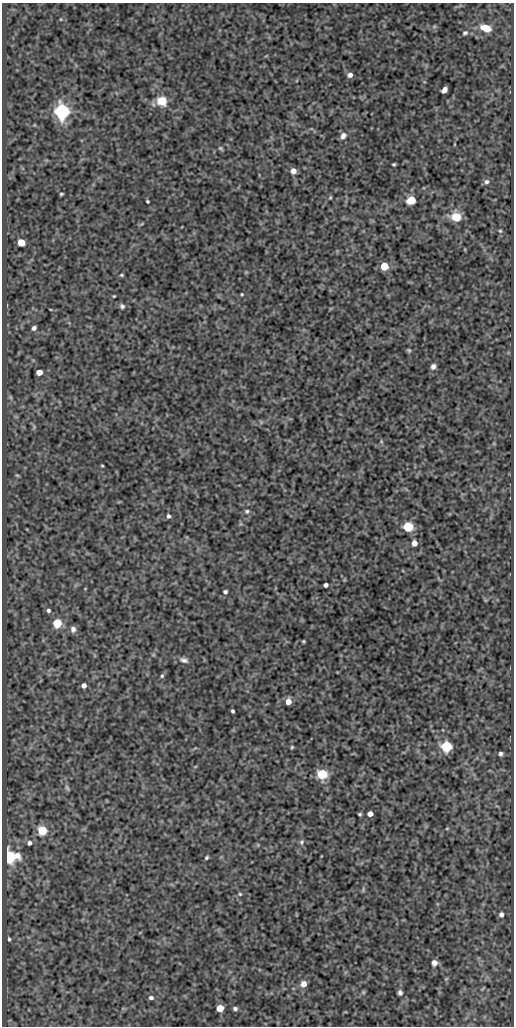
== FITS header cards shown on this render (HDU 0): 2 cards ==
NAXIS1  =                  512
NAXIS2  =                 1024

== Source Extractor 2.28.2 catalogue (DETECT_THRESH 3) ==
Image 512 x 1024 px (HDU 0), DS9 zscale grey, 1 PNG px = 1 image px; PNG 516 x 1028 px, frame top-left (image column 1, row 1024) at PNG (2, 3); no overlay
Background 82.5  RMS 0.54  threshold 1.63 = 3 sigma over >= 5 px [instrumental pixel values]
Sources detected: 77; all 77 listed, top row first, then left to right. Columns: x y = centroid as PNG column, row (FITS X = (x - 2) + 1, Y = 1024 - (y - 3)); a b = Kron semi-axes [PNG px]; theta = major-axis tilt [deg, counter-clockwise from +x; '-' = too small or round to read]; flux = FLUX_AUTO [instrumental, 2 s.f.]
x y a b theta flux
434 26 6 5 - 59
486 28 12 8 -19 600
465 33 8 6 28 100
350 75 6 5 - 160
444 90 6 4 53 210
162 101 10 9 - 700
62 112 6 6 - 15000
343 136 8 6 59 180
221 148 6 4 -39 54
394 164 3 3 - 50
293 171 5 5 - 270
486 182 7 7 - 120
61 194 4 3 - 51
330 197 5 3 - 42
411 200 6 5 - 1400
147 201 3 3 - 48
456 217 10 9 - 720
500 231 5 4 - 54
21 242 5 5 - 920
384 266 5 5 - 1500
246 272 5 4 - 36
121 275 5 3 - 48
242 294 3 3 - 38
114 296 3 3 - 34
122 306 6 6 - 97
34 328 5 4 - 120
409 350 6 4 -44 55
433 366 6 5 - 140
39 372 5 4 - 430
10 397 7 4 -71 61
34 427 6 4 50 50
381 441 6 3 -73 45
102 466 3 2 - 35
17 475 6 4 -29 45
247 511 7 6 - 84
168 516 5 5 - 98
408 527 6 5 - 3000
414 543 5 5 - 310
326 585 4 4 - 120
85 589 4 3 - 26
225 592 4 4 - 88
48 610 6 5 - 96
57 623 5 5 - 2100
73 629 8 7 - 160
303 641 3 3 - 41
153 655 6 4 18 40
184 660 12 7 -14 160
162 676 6 4 73 63
84 685 4 4 - 190
288 701 5 5 - 330
233 711 4 3 - 67
446 746 6 6 - 4100
292 747 4 3 - 45
500 754 5 4 - 100
322 774 6 6 - 3000
67 788 9 5 -58 82
360 814 3 3 - 51
370 814 5 4 - 280
447 828 5 3 - 32
42 830 5 5 - 2100
301 842 8 6 79 96
29 843 6 6 - 120
258 845 5 4 - 40
9 857 7 6 - 9000
206 858 4 3 - 59
363 890 8 5 69 59
240 894 5 5 - 50
501 914 6 5 - 100
9 939 5 4 - 58
434 963 5 5 - 280
304 984 6 6 - 310
483 988 6 2 45 27
363 992 6 5 - 54
400 993 7 6 - 110
151 998 6 5 - 100
220 1008 5 5 - 960
235 1009 5 4 - 92